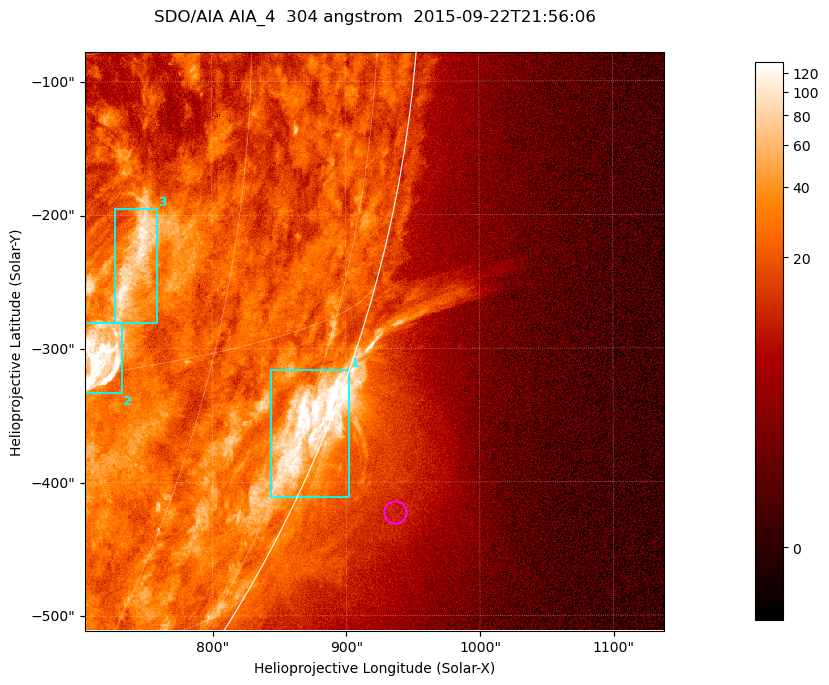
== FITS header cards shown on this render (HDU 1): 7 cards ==
TELESCOP= 'SDO/AIA '           / For AIA: SDO/AIA
INSTRUME= 'AIA_4   '           / For AIA: AIA_ATA1, AIA_ATA2, AIA_ATA3 or AIA_AT
WAVELNTH=                  304 / [angstrom] Wavelength
WAVEUNIT= 'angstrom'           / Wavelength unit: angstrom
DATE-OBS= '2015-09-22T21:56:06.123' / [ISO] Date when observation started; ISO 8
CTYPE1  = 'HPLN-TAN'           / CTYPE1; Typically HPLN
CTYPE2  = 'HPLT-TAN'           / CTYPE2; Typically HPLT

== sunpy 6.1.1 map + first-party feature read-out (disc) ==
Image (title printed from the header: SDO/AIA AIA_4  304 angstrom  2015-09-22T21:56:06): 722 x 722 px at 0.6 arcsec/px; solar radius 956 arcsec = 1593 px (partial field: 2.9% of the solar disc is inside the frame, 45% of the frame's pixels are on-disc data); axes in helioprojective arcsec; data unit not stated in the header (colour bar unlabelled)
Orientation: roll -0.132 deg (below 1 deg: not rotated)
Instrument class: DISC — disc imager (sunpy class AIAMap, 304 A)
Bright regions (active regions / flare kernels): reference = the on-disc median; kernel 7 px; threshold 5 sigma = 46.1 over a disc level ~23.1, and >= 1.15x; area >= 521 px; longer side >= 9 px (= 5.4 arcsec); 3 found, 3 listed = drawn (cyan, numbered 1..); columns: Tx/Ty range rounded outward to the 2 arcsec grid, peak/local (2 s.f.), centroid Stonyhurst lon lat
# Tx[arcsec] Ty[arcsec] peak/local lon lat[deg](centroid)
1 842..904 -412..-316 9 +76 -21
2 704..734 -334..-280 11 +51 -14
3 726..760 -282..-194 4.9 +52 -10
Off-limb structures (1.02-1.3 R_sun): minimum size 260 px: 3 found; the strongest spans PA ~240..250 deg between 1.02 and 1.17 R_sun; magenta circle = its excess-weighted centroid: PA ~245 deg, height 1.07 R_sun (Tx ~936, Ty ~-422 arcsec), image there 2.1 x the reference